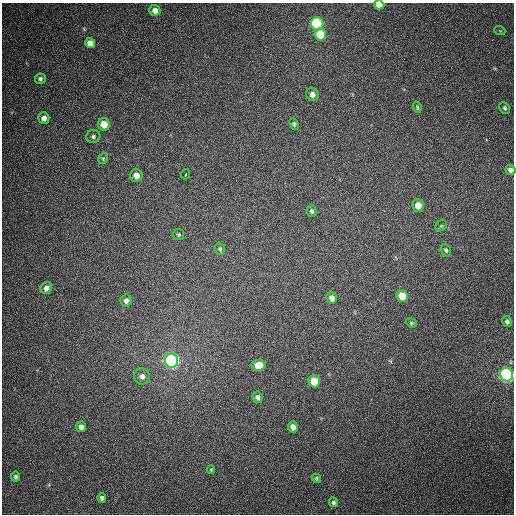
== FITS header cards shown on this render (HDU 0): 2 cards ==
NAXIS1  =                  512
NAXIS2  =                  512

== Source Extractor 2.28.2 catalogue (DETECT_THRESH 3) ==
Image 512 x 512 px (HDU 0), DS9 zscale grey, 1 PNG px = 1 image px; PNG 516 x 516 px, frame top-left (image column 1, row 512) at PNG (2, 3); each listed source drawn as its Kron ellipse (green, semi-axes under 4 px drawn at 4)
Background 405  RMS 10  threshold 31.2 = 3 sigma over >= 5 px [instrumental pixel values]
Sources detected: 43; all 43 listed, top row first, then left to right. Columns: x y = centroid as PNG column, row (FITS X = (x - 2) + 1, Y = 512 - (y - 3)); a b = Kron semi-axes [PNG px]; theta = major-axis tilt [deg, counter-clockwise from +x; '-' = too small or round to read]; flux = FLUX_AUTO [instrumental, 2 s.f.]
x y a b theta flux
379 5 5 4 - 6200
155 10 5 5 - 4800
317 23 6 6 - 83000
500 31 5 3 - 520
320 34 6 5 - 18000
90 43 5 5 - 5500
40 79 5 5 - 1700
312 94 7 6 - 3700
417 107 6 4 -72 950
505 108 6 5 - 1200
44 118 6 5 - 3800
104 124 6 6 - 10000
294 124 6 4 -64 1300
93 136 7 6 - 1700
103 158 6 4 70 910
510 170 5 5 - 2800
186 174 5 3 - 7800
136 175 6 6 - 5200
418 205 6 6 - 7600
312 211 6 4 -75 1500
441 226 6 5 - 1100
178 235 5 5 - 1100
220 249 6 5 - 1300
446 250 6 5 - 1300
46 288 6 5 - 3500
402 296 6 5 - 15000
332 298 6 5 - 4400
126 301 6 5 - 2700
507 321 6 4 -60 1900
411 323 6 4 -21 910
172 361 7 6 - 240000
258 365 7 5 5 8900
507 375 7 6 - 240000
142 376 8 7 - 3700
314 381 6 5 - 16000
258 397 6 5 - 2300
81 427 5 5 - 3300
293 427 5 5 - 4400
211 470 4 3 - 690
15 477 5 4 - 1400
316 478 5 4 - 1000
102 498 4 4 - 1900
334 502 5 4 - 1500
At the frame edge (FLAGS 8, measured only in part): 3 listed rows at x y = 379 5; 510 170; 507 375